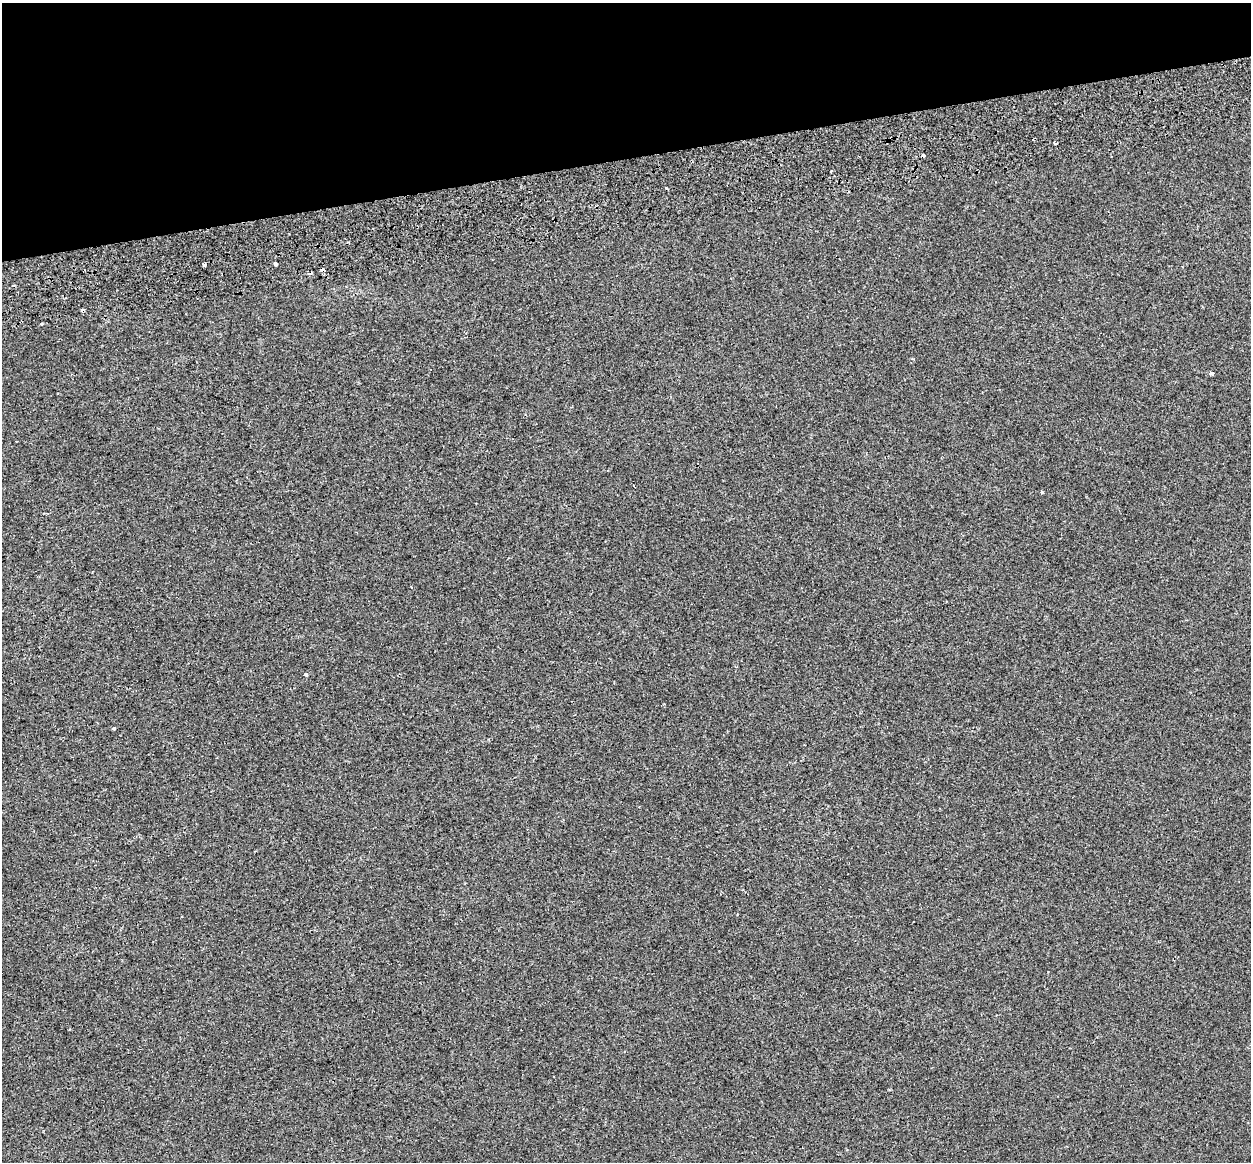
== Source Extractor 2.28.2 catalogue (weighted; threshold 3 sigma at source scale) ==
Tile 3 of 4 x 4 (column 3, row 1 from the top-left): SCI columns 2588-3836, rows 3658-4817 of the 5171 x 4948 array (HDU 1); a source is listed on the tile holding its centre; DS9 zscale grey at full resolution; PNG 1253 x 1164 px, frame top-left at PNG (2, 3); no overlay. Shown black and unused: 14% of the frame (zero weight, under 2 of 3 exposures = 7% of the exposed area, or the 3 px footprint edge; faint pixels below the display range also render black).
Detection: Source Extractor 2.28.2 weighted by HDU 2 'WHT'; one run over the whole footprint, this tile lists its part. Background -4.26e-04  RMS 0.0045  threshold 0.0203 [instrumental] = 3 sigma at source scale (4.5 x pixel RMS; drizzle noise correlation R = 1.50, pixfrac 1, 0.0396/0.0396 arcsec/px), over >= 5 px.
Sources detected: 14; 4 cosmic-ray / hot-pixel residue — not listed; the other 10 listed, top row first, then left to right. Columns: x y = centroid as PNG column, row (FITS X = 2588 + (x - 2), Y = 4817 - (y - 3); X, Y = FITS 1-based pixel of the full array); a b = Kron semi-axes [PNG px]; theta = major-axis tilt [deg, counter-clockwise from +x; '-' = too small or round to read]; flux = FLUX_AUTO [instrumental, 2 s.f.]
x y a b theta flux
1055 143 4 3 - 1.6
923 155 4 3 - 1.6
831 171 3 3 - 0.72
204 264 3 3 - 4.2
275 264 4 4 - 4.1
323 270 4 4 - 4.5
1212 374 4 3 - 1.8
1041 492 4 3 - 0.93
305 675 4 3 - 2.4
114 728 3 3 - 0.63
Overlapping masked pixels (flux is a lower limit): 2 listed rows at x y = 923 155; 323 270